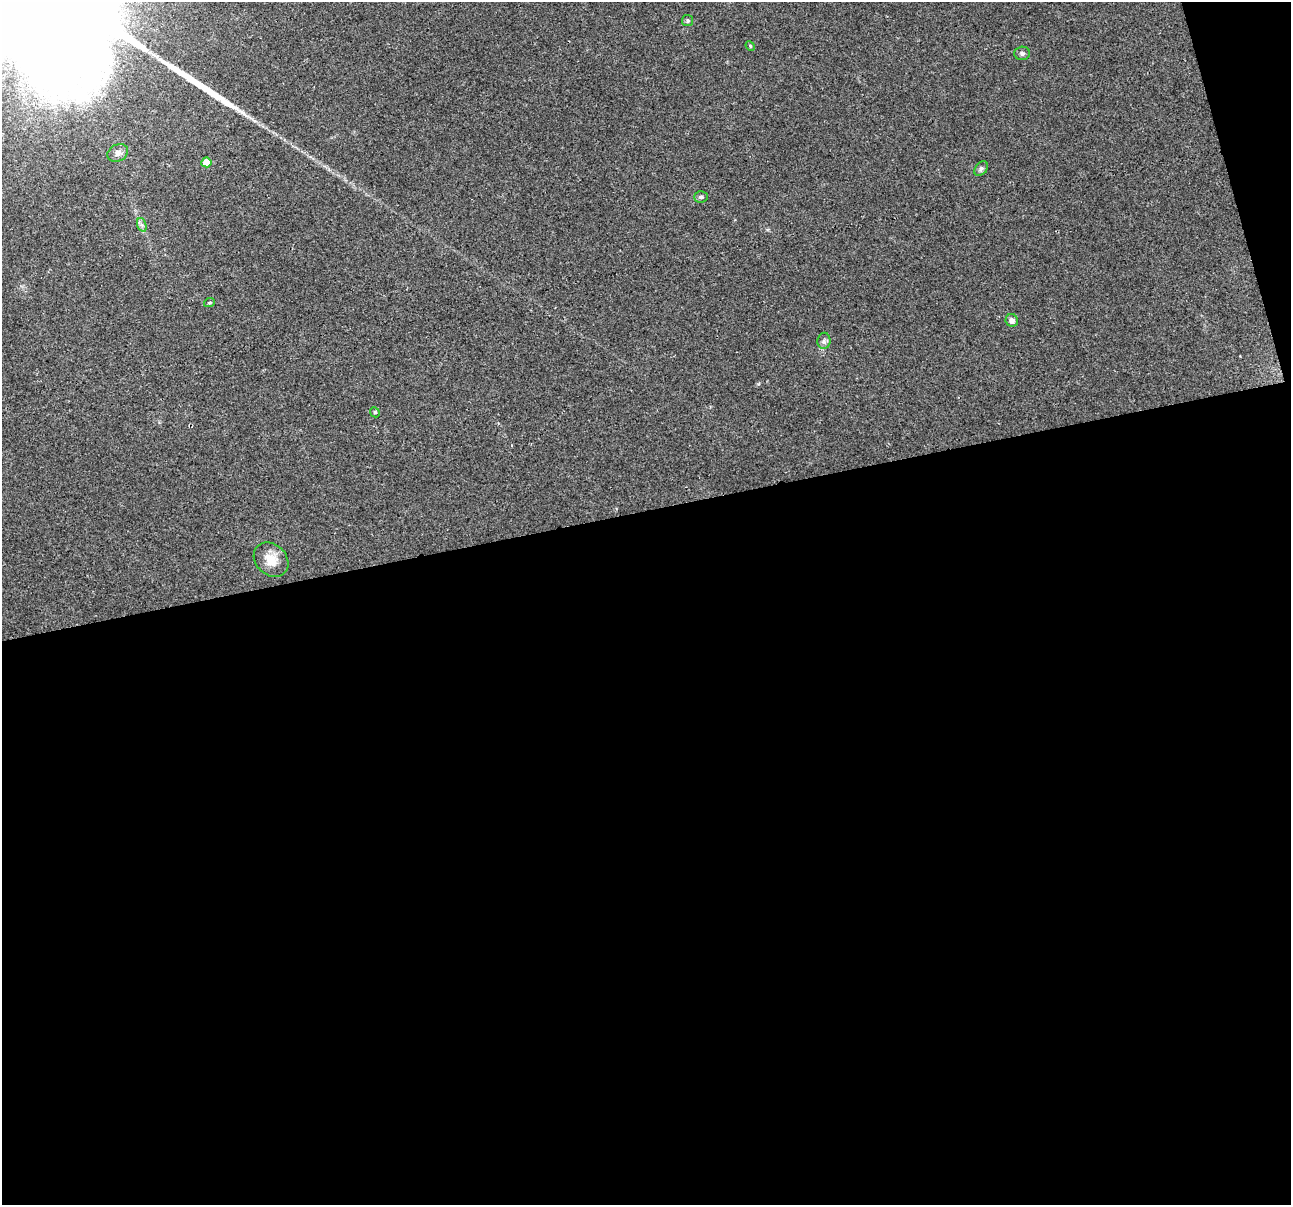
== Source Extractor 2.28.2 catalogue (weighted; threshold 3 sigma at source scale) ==
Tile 16 of 4 x 4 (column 4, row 4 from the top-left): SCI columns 3867-5155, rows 94-1296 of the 5155 x 4952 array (HDU 1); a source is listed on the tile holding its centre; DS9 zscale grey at full resolution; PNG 1293 x 1207 px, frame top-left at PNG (2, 2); each listed source drawn as its Kron ellipse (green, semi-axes under 4 px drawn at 4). Shown black and unused: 59% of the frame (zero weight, under 2 of 3 exposures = <1% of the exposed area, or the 3 px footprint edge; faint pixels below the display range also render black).
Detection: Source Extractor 2.28.2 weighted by HDU 2 'WHT'; one run over the whole footprint, this tile lists its part. Background 0.0234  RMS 0.0043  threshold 0.0193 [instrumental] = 3 sigma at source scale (4.5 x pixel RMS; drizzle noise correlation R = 1.50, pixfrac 1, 0.0396/0.0396 arcsec/px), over >= 5 px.
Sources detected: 14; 1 long thin detection or spike segment (spike, bleed or trail) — neither listed nor drawn; the other 13 listed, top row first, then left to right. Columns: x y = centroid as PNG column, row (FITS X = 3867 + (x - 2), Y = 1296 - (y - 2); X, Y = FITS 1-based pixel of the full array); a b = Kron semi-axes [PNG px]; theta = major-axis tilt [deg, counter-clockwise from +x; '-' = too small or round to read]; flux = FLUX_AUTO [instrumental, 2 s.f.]
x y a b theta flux
688 20 6 5 - 0.72
750 46 5 4 - 0.47
1022 53 8 6 3 1.1
118 153 11 8 28 2
206 162 5 5 - 6.3
981 168 8 5 49 1.1
701 197 7 5 1 0.91
142 225 7 4 -70 1
209 303 5 3 - 0.48
1012 320 6 6 - 1.8
824 341 8 6 88 1.3
375 412 5 4 - 0.56
271 560 19 15 -44 6.6